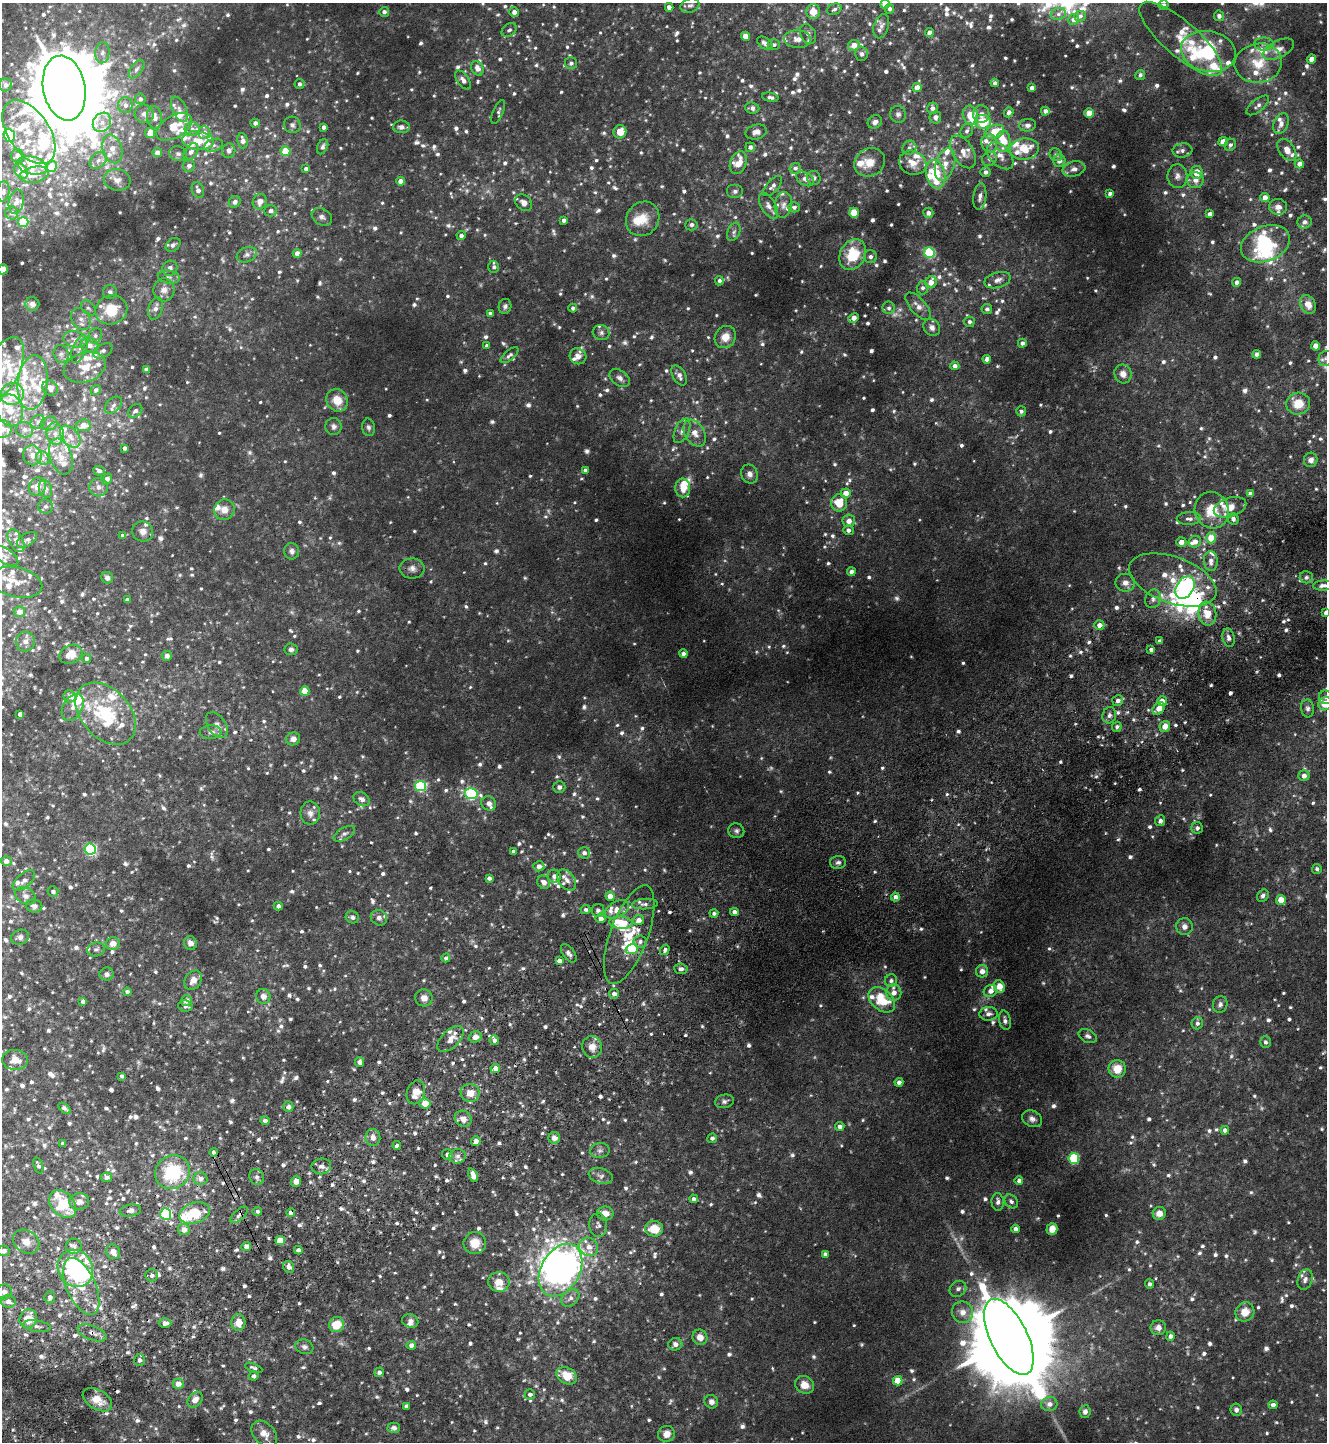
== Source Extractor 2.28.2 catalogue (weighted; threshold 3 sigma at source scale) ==
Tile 7 of 4 x 4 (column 3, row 2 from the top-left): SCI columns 2973-4297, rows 2933-4372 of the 5811 x 5865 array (HDU 1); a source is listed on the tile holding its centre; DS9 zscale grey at full resolution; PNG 1329 x 1444 px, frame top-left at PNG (2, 3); each listed source drawn as its Kron ellipse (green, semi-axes under 4 px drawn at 4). Shown black and unused: <1% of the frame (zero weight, under 3 of 6 exposures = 3% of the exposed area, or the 3 px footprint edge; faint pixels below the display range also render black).
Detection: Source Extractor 2.28.2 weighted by HDU 2 'WHT'; one run over the whole footprint, this tile lists its part. Background 0.0359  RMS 0.0056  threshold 0.0229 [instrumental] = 3 sigma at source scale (4.09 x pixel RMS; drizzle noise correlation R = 1.36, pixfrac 0.8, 0.05/0.05 arcsec/px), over >= 5 px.
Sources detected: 1697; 35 too faint to see at this stretch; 10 inside a brighter object's white glare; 3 cosmic-ray / hot-pixel residue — neither listed nor drawn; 179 inside a brighter listed object's ellipse — not listed separately; of the other 1470, all 500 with FLUX_AUTO >= 1.53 (the completeness limit of this list) listed and drawn (970 fainter detections not listed), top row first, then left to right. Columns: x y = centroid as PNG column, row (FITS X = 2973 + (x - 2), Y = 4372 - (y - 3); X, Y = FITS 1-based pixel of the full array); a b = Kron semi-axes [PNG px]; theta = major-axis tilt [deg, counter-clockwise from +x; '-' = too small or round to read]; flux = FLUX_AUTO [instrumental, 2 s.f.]
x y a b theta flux
885 4 4 4 - 6.3
1164 5 5 5 - 1.7
690 6 10 7 20 1.9
669 7 4 4 - 2.3
834 9 7 5 26 1.6
890 9 5 4 - 1.6
384 12 5 5 - 1.8
514 12 5 5 - 3
813 12 7 7 - 6.9
1058 14 7 6 - 1.5
1080 16 6 5 - 1.7
1219 16 5 5 - 1.6
1074 19 5 5 - 2.7
881 26 12 7 72 2.4
509 30 8 6 38 1.5
929 33 4 4 - 3.4
808 34 10 7 -63 2.1
745 36 4 4 - 6.2
797 39 13 9 -4 4
1181 39 53 17 -41 15
765 43 8 5 -34 2.9
1264 44 10 6 0 2.1
774 45 6 5 - 1.5
854 45 6 5 - 5
1278 49 17 8 26 4.5
1208 51 28 20 -11 43
102 53 10 7 85 2.5
862 54 7 6 - 1.6
1312 59 4 4 - 4.3
571 63 6 6 - 1.7
1258 63 24 19 8 15
477 68 7 5 -66 3.3
136 69 11 5 53 1.7
1140 75 5 5 - 1.6
463 80 11 6 -55 2.8
995 83 4 4 - 1.9
299 84 5 5 - 1.7
5 85 6 6 - 2
917 87 4 4 - 4.8
64 88 33 21 -79 7800
1032 88 4 4 - 2.3
770 97 8 4 -12 1.8
140 99 5 5 - 1.6
125 105 8 7 - 2.5
1258 105 14 6 39 2.3
752 108 7 5 -6 2.1
932 108 6 5 - 2.4
179 109 13 7 -66 2.7
1045 111 4 4 - 2.5
498 112 13 5 68 1.6
1009 112 5 4 - 2.5
1089 113 5 4 - 10
144 114 9 9 - 2.6
898 114 8 8 - 1.8
981 114 9 8 - 2.9
970 115 10 7 -70 14
154 117 11 7 -83 3.9
935 117 6 6 - 2.6
102 122 10 8 51 4
875 122 7 6 - 2.3
983 122 8 7 - 17
255 123 4 4 - 2.6
1281 124 10 7 66 3.2
292 125 8 8 - 1.9
1027 125 8 6 7 2.4
174 127 20 11 31 8.5
324 127 4 4 - 2.2
401 127 8 6 2 2.6
192 129 7 7 - 2.2
967 131 7 5 66 1.8
29 132 36 20 -55 23
204 132 6 6 - 3
620 132 6 6 - 8
756 132 11 7 14 2.8
994 132 10 6 22 14
150 133 5 5 - 8.7
9 135 7 5 -70 34
198 141 16 9 -6 7.9
242 141 7 5 -82 4
1003 141 10 7 86 11
1223 142 5 4 - 6.3
989 143 9 7 -71 3.7
213 145 10 6 17 2.1
1230 145 6 5 - 1.5
323 147 8 5 65 1.8
750 147 5 5 - 2.2
909 148 7 6 - 1.7
112 149 14 9 -74 4.7
1024 149 15 10 8 12
1182 150 10 7 8 2.1
1287 150 12 7 -56 4.9
229 151 7 6 - 2.4
285 151 5 5 - 15
157 152 5 4 - 3.3
191 152 9 6 54 2.5
963 152 18 10 -59 7
178 154 9 7 -15 1.8
1056 155 7 6 - 1.5
17 156 7 6 - 2.5
1000 156 16 10 -47 5.9
989 159 8 7 - 2.2
98 160 10 7 45 2.6
1059 161 6 6 - 3.1
870 162 16 13 29 8.4
738 163 11 8 69 10
913 163 14 12 -23 8.2
945 164 16 9 73 7.5
1299 164 4 4 - 4.2
32 166 15 8 -13 5.3
189 166 6 6 - 2.7
52 167 5 5 - 14
795 168 6 5 - 1.7
306 169 4 4 - 2.6
1074 169 11 7 15 2.7
21 171 8 6 -52 7.4
986 172 5 5 - 2
1197 172 6 6 - 7.5
936 174 14 9 -77 23
34 175 15 8 11 4.1
1177 176 12 10 -88 3.2
814 178 7 6 - 1.7
805 179 10 6 -31 3
117 180 13 10 -10 3.7
1195 180 8 8 - 3.5
400 181 4 4 - 4
773 186 12 6 48 2.2
198 190 8 6 -69 2.6
3 191 10 6 82 1.9
735 191 8 7 - 1.6
1110 193 4 3 - 1.6
980 197 13 6 83 2.6
1265 198 5 4 - 3.8
16 202 12 7 78 2.6
235 202 6 5 - 1.9
260 202 8 7 - 3.7
524 203 9 7 -41 3.7
783 205 13 8 82 3.1
769 206 14 7 -59 3
794 207 6 5 - 1.6
1278 207 9 8 - 3.1
271 211 6 5 - 1.9
12 213 6 6 - 2
854 213 5 5 - 13
928 213 5 5 - 2.6
1210 214 4 4 - 2.4
322 217 11 8 -32 2.2
643 219 18 16 54 9.7
564 220 4 4 - 1.8
23 222 5 5 - 34
1305 222 7 6 - 2.3
691 225 6 5 - 2
734 232 10 6 67 1.7
461 235 4 4 - 1.9
1265 244 25 17 21 39
173 245 8 6 38 1.7
297 253 4 4 - 3.9
929 253 5 5 - 54
247 255 10 7 21 2
853 255 16 12 60 19
870 257 6 6 - 1.9
494 267 6 5 - 1.6
170 268 8 7 - 2.4
3 269 5 5 - 3
169 277 11 6 -7 2.1
997 280 13 7 16 3.4
719 281 4 4 - 1.7
931 282 6 5 - 4.4
1237 282 4 4 - 2
923 288 6 6 - 1.6
164 290 11 10 - 3.7
110 292 7 7 - 1.7
32 304 7 6 - 2.6
1308 304 10 7 -60 5.4
505 306 7 6 - 1.6
918 306 17 8 -48 3.9
88 308 9 6 -48 1.6
155 308 11 7 72 3.1
573 308 4 4 - 1.7
889 308 6 6 - 1.5
987 309 5 5 - 1.6
111 310 16 14 21 17
490 314 4 4 - 2.5
853 318 5 4 - 4.3
81 319 12 9 -55 3.8
969 322 5 5 - 1.6
932 327 9 7 -48 2.8
601 333 8 7 - 1.8
95 336 8 6 62 1.8
725 337 11 10 - 5.9
75 339 12 8 -14 3.7
1022 343 4 4 - 1.9
89 345 9 7 -15 3.6
487 346 4 4 - 1.7
1316 346 4 4 - 5.9
79 349 15 7 67 3.3
103 351 10 6 30 2.1
61 354 9 7 -66 2.1
1257 354 4 4 - 2.7
509 355 11 5 40 1.8
578 356 8 7 - 4
1325 358 8 7 - 1.6
987 359 4 4 - 3
955 366 4 4 - 2.4
85 367 21 15 18 10
2 369 35 17 63 21
146 370 4 4 - 2.1
1123 374 9 8 - 4.1
679 375 11 6 -60 3.2
620 378 11 7 -38 2.4
33 383 27 15 84 14
50 388 8 7 - 3.1
96 390 5 5 - 1.8
12 394 11 11 - 13
337 400 12 10 -53 9
1298 404 12 11 - 9.4
113 405 10 6 45 1.9
10 410 16 13 -76 8.4
135 411 8 6 43 1.8
1021 411 5 5 - 1.6
38 422 7 6 - 1.7
49 424 8 7 - 2.2
83 425 7 6 - 5.5
334 426 8 8 - 2.2
368 427 9 6 -80 1.6
2 429 10 9 - 4.9
24 430 9 7 -20 2
682 431 13 7 66 2.7
695 433 14 9 -57 4.7
55 434 11 8 -83 3.8
70 436 13 8 -49 4.4
125 448 4 4 - 1.9
32 455 10 9 - 3.2
61 457 18 11 -71 6.5
43 458 7 6 - 1.8
1311 460 7 7 - 2.4
585 470 4 4 - 1.9
99 471 5 4 - 1.9
750 474 10 8 -68 2.6
107 479 6 5 - 2.3
37 487 9 8 - 4.5
99 487 9 9 - 2.7
683 488 9 7 -88 8
45 489 9 6 -70 2.1
846 493 5 5 - 6.1
1250 493 4 4 - 1.6
839 503 8 8 - 11
45 506 7 7 - 1.5
1230 507 17 9 17 6.6
224 510 10 10 - 4.9
1212 510 18 17 - 14
1189 519 12 6 1 2.4
1233 519 6 5 - 1.9
849 521 6 6 - 4.3
848 530 5 5 - 2.2
143 531 11 10 - 3.3
123 536 4 4 - 2.5
1211 538 5 5 - 11
27 540 11 6 32 1.7
16 541 12 7 -62 2.8
1181 542 5 4 - 4.1
1195 542 6 5 - 4.3
292 551 8 7 - 2.2
5 556 15 7 -31 2.9
1211 561 10 7 -86 3.4
412 568 12 10 0 3.5
851 572 4 4 - 2.8
1306 577 6 6 - 1.5
107 578 6 5 - 2.4
1173 580 46 23 -20 34
16 582 26 15 -13 8.7
1125 583 10 9 - 3.3
1323 585 10 5 3 2.3
1185 587 12 8 57 69
1153 599 9 7 68 2.6
127 600 4 4 - 2.3
19 612 5 5 - 4.4
1326 613 4 3 - 1.9
1207 614 12 9 -81 10
1099 625 5 5 - 3.9
1228 638 9 6 -78 2.6
1160 641 4 4 - 1.9
25 642 10 9 - 3.7
291 649 7 5 -6 1.8
1151 650 4 3 - 1.7
71 654 12 9 25 7.4
683 654 4 4 - 2.3
167 656 5 5 - 2.7
86 658 4 4 - 1.8
305 691 5 4 - 13
69 696 6 6 - 2.3
1326 697 7 6 - 1.7
1118 700 5 5 - 2.5
1162 701 5 5 - 5.2
1325 704 7 6 - 7.2
73 707 14 9 60 4.2
1159 708 7 5 49 4.8
1307 708 9 6 -82 1.8
20 714 4 4 - 2.5
106 714 36 24 -47 39
1109 715 8 6 73 2.2
217 725 14 9 -57 3.3
1165 726 5 5 - 5.5
1117 727 5 4 - 1.7
211 732 11 7 5 2.7
293 739 7 6 - 2.7
1304 776 5 5 - 2.5
421 786 5 5 - 56
559 787 6 5 - 2.5
471 794 6 5 - 71
362 799 8 6 -30 2.7
489 803 8 7 - 3.2
310 813 11 10 - 3
1160 821 5 5 - 1.9
1197 828 6 5 - 1.7
736 831 8 7 - 1.6
344 834 12 6 29 2.2
90 849 5 5 - 80
513 851 4 3 - 1.7
584 853 6 6 - 2.4
6 861 5 5 - 3.5
838 862 8 6 2 1.8
539 866 5 5 - 3
1317 869 5 4 - 1.6
554 876 6 6 - 2.6
489 878 4 3 - 1.9
567 880 12 8 -53 3.6
24 881 14 7 42 3.3
544 882 7 6 - 3.6
53 892 5 5 - 1.8
25 896 11 8 -27 2.6
610 896 4 4 - 6.5
1263 896 6 5 - 1.7
895 897 4 4 - 2.3
1281 900 5 5 - 8.8
645 904 13 5 4 2.2
34 906 8 6 -10 1.9
278 906 4 4 - 2.4
586 909 5 4 - 1.6
617 909 13 7 29 5.1
598 910 6 6 - 2
734 912 4 4 - 3.1
714 913 4 4 - 1.6
352 917 6 6 - 1.7
379 918 8 7 - 1.9
600 918 5 5 - 3.7
639 920 5 5 - 4.2
621 923 12 6 -5 16
1184 927 8 8 - 3.1
629 934 52 19 70 27
20 937 9 7 19 2.4
640 941 6 6 - 1.9
190 943 7 6 - 2.6
113 944 7 6 - 4.2
96 949 9 7 14 1.6
632 949 6 5 - 11
665 950 5 4 - 1.8
569 953 10 5 -54 2.1
446 958 4 4 - 1.9
559 961 4 4 - 3.1
681 969 6 5 - 1.9
982 971 6 6 - 3.9
107 974 7 6 - 2
193 980 10 8 56 4.2
891 981 6 6 - 1.9
999 986 6 5 - 8.8
990 991 7 5 30 3.6
127 992 4 4 - 2
894 993 8 7 - 3.8
614 994 5 4 - 2.1
263 996 7 7 - 3.4
424 998 8 8 - 4.1
882 1000 15 10 -40 23
83 1001 4 4 - 2.2
186 1001 5 5 - 3.8
1220 1004 8 7 - 2
185 1006 7 5 -12 1.8
988 1014 9 6 3 2.6
1005 1020 10 6 -79 2
1197 1023 6 5 - 1.6
1088 1036 9 6 -26 1.9
475 1037 6 5 - 4.7
450 1039 16 8 42 5
494 1040 5 4 - 2.5
1265 1042 6 5 - 1.7
592 1047 11 10 - 5.2
15 1060 13 10 -4 6.3
360 1062 5 4 - 2.5
495 1069 5 4 - 5.2
1117 1069 9 8 - 8.3
122 1076 4 3 - 1.5
899 1082 4 4 - 2.3
416 1092 12 9 70 8.3
470 1093 9 9 - 6.1
724 1101 9 6 12 1.7
425 1104 6 5 - 8.8
288 1107 5 5 - 1.9
65 1108 7 4 -40 1.6
463 1119 9 7 -35 4.3
1032 1119 10 8 -26 2.6
265 1121 4 4 - 2.4
840 1127 5 4 - 2.3
1225 1130 4 4 - 2.3
373 1137 8 7 - 3.4
554 1138 6 6 - 3.3
712 1138 5 4 - 1.6
476 1141 5 5 - 2.2
62 1144 4 4 - 1.9
397 1145 4 3 - 1.8
600 1150 10 7 9 1.9
214 1152 4 4 - 1.6
447 1154 5 5 - 2.4
457 1156 8 7 - 2.4
1074 1158 5 5 - 45
38 1166 8 4 -70 1.7
321 1166 10 8 8 2.7
172 1172 18 16 39 36
473 1175 7 4 -70 4.7
601 1176 12 7 -17 2.5
106 1177 5 5 - 2.1
257 1177 8 7 - 2.2
200 1179 7 6 - 2.7
296 1181 5 5 - 3.4
1019 1181 4 4 - 2.5
694 1199 4 4 - 1.7
79 1201 10 8 5 3.9
1011 1201 7 6 - 1.8
998 1202 9 6 -85 2.4
63 1204 16 11 -48 20
130 1211 11 6 9 2
257 1211 4 4 - 1.7
291 1212 4 4 - 2.6
195 1213 16 10 20 19
605 1213 8 7 - 4.6
1159 1213 6 6 - 4.2
166 1214 6 5 - 56
239 1215 11 5 42 2
598 1225 12 9 -87 2
654 1229 9 8 - 11
1015 1229 4 4 - 3.1
1052 1229 6 5 - 5.1
184 1230 6 5 - 4.4
280 1240 5 4 - 15
26 1242 14 11 -33 4.9
475 1243 11 11 - 8.2
74 1246 8 7 - 2.3
246 1246 5 4 - 2
589 1247 10 9 - 4.6
298 1250 4 4 - 2.4
3 1251 6 5 - 1.9
113 1252 8 6 -53 3.5
825 1254 4 4 - 2
289 1267 6 5 - 3.1
75 1268 19 17 -58 56
561 1270 28 19 60 230
152 1275 6 6 - 2.1
1305 1279 10 7 70 2.2
499 1282 11 10 - 6.1
1150 1284 4 4 - 1.6
81 1286 30 14 -66 17
958 1289 9 7 41 2.6
4 1292 8 7 - 2.5
50 1297 6 5 - 1.7
570 1298 10 7 40 2.9
8 1301 7 6 - 2.9
962 1312 11 10 - 4.7
1245 1312 10 9 - 6.6
28 1319 9 8 - 9.6
410 1321 8 6 -18 2.1
238 1322 8 7 - 6.2
165 1323 6 5 - 2.7
337 1324 8 7 - 12
37 1326 14 5 -9 2.5
1158 1328 8 7 - 3.3
92 1333 15 7 -20 3.4
1170 1336 4 4 - 2.4
700 1337 8 7 - 4.1
1009 1337 41 18 -64 16000
675 1344 7 6 - 2.7
411 1345 5 4 - 3
304 1347 9 7 -19 1.8
139 1360 6 5 - 2.2
254 1368 9 4 -21 1.7
379 1372 5 5 - 2.1
254 1376 5 4 - 1.5
567 1376 11 8 -28 11
898 1381 5 5 - 11
178 1384 5 5 - 4.2
804 1385 10 8 -28 6
530 1394 5 5 - 2
97 1400 16 9 -32 8.2
195 1400 9 6 51 4.8
711 1402 7 6 - 2.7
1049 1404 8 7 - 3.3
1273 1405 4 4 - 2.8
406 1406 4 4 - 1.9
1236 1410 6 6 - 1.8
1085 1412 6 5 - 2
394 1428 6 5 - 1.8
264 1434 15 10 -46 5.2
666 1434 8 8 - 4.8
Overlapping masked pixels (flux is a lower limit): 6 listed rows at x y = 629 934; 214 1152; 291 1212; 195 1213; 239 1215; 92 1333
Isophote crosses this tile's border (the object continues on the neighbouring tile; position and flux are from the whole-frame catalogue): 11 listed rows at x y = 885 4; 64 88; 3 269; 2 369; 2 429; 1323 585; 1326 613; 1326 697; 1325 704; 3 1251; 666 1434